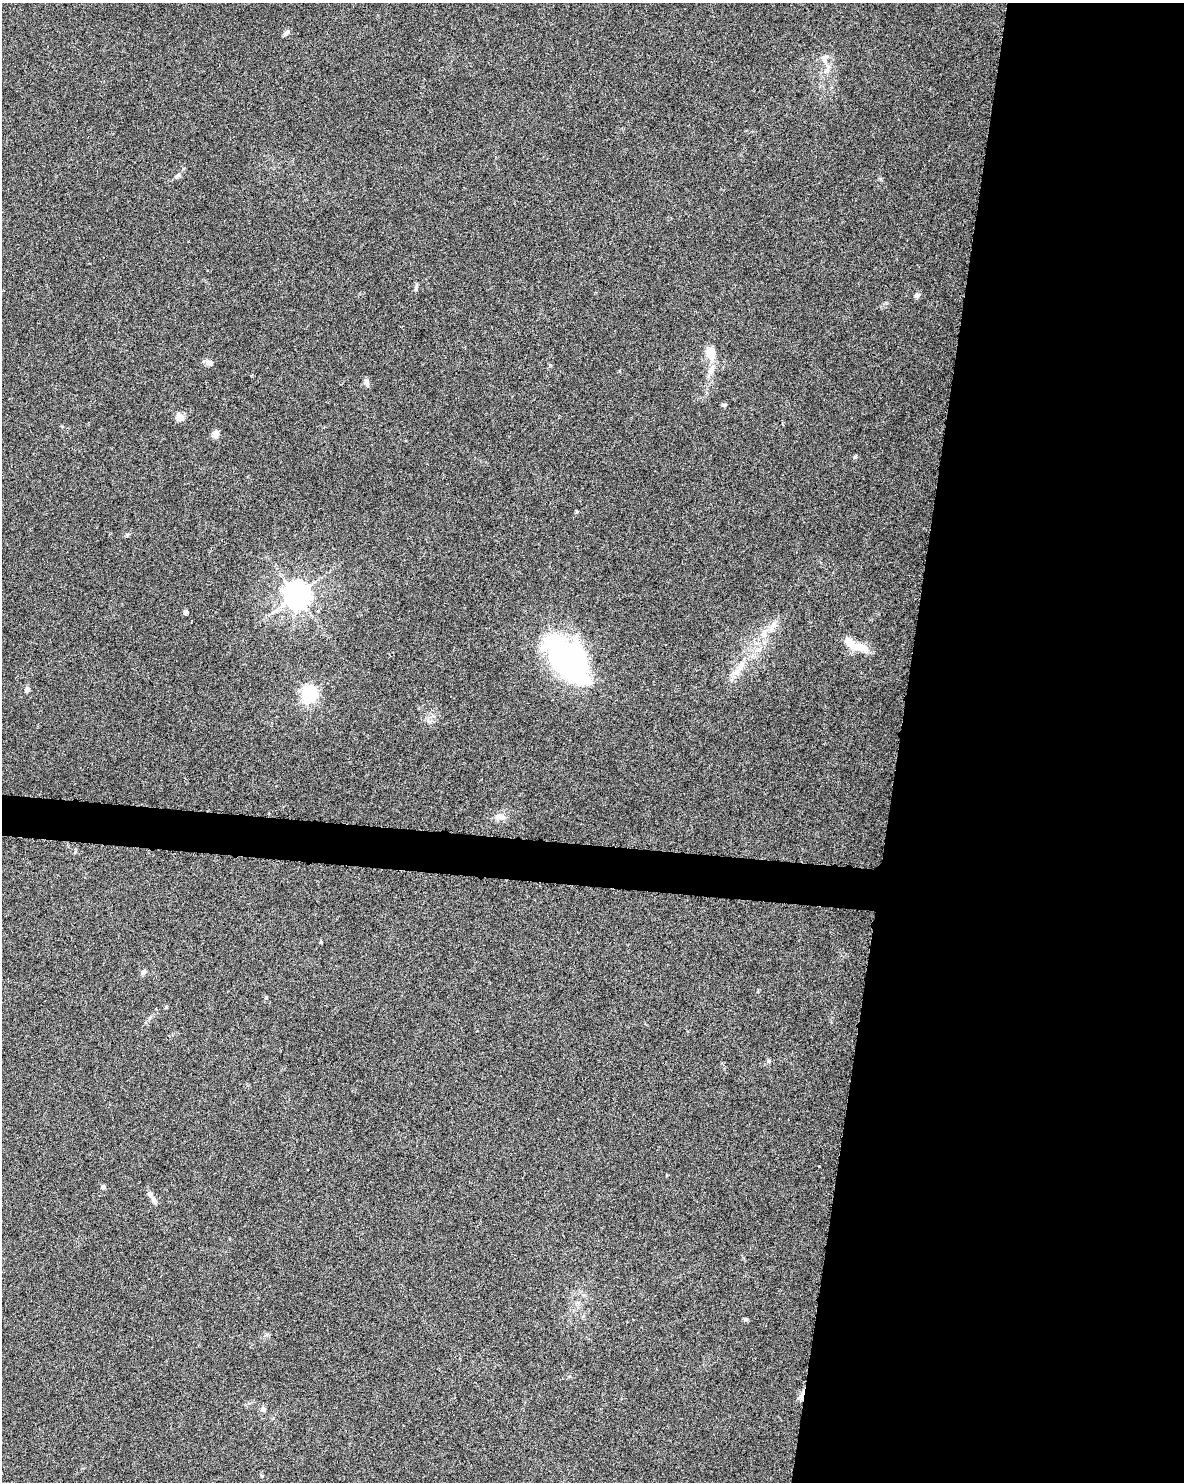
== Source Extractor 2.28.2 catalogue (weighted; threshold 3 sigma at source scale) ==
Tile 8 of 4 x 3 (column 4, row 2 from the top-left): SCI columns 3548-4729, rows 1712-3191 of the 4740 x 4960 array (HDU 1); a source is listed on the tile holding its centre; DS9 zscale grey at full resolution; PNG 1186 x 1484 px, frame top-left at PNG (2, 3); no overlay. Shown black and unused: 26% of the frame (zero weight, under 3 of 6 exposures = <1% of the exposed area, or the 3 px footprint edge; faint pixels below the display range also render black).
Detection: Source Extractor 2.28.2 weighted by HDU 2 'WHT'; one run over the whole footprint, this tile lists its part. Background 0.0175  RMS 0.0035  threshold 0.0143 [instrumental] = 3 sigma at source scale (4.09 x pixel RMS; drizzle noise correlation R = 1.36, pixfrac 0.8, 0.0396/0.0396 arcsec/px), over >= 5 px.
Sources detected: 37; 2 inside a brighter object's white glare — not listed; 2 inside a brighter listed object's ellipse — not listed separately; the other 33 listed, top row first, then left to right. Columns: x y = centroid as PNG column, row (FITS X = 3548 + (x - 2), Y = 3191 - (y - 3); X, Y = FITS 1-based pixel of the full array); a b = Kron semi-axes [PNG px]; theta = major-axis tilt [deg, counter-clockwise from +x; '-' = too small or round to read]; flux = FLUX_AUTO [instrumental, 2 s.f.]
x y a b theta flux
286 33 9 5 49 0.91
824 59 12 7 -73 1.7
827 68 17 6 61 2.3
177 176 8 4 37 0.65
416 287 10 4 72 0.62
917 295 7 6 - 0.99
710 352 16 10 -70 5.5
209 363 11 7 -27 1.3
711 370 17 7 70 2.8
366 382 12 5 -73 1.2
724 405 6 4 44 0.48
179 417 11 9 -81 2.1
216 434 11 9 83 1.4
855 457 6 4 44 0.45
577 511 4 3 - 0.59
296 595 8 8 - 390
185 612 5 4 - 0.94
771 628 9 6 -69 1.4
859 647 27 11 -21 5.8
564 655 83 27 -61 51
735 673 12 8 24 2.3
27 689 7 6 - 1
309 694 6 6 - 90
500 816 16 8 0 2.2
321 942 5 3 - 0.34
143 972 7 5 39 1.2
266 998 5 3 - 0.32
769 1061 6 4 -89 0.46
103 1187 6 5 - 0.78
154 1201 13 7 -59 1.6
746 1319 6 5 - 0.47
802 1395 13 4 76 1.8
263 1409 6 6 - 1.2
Overlapping masked pixels (flux is a lower limit): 1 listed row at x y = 802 1395
Unlisted compact peaks at least as high as the median listed source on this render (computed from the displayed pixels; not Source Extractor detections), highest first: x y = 127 534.